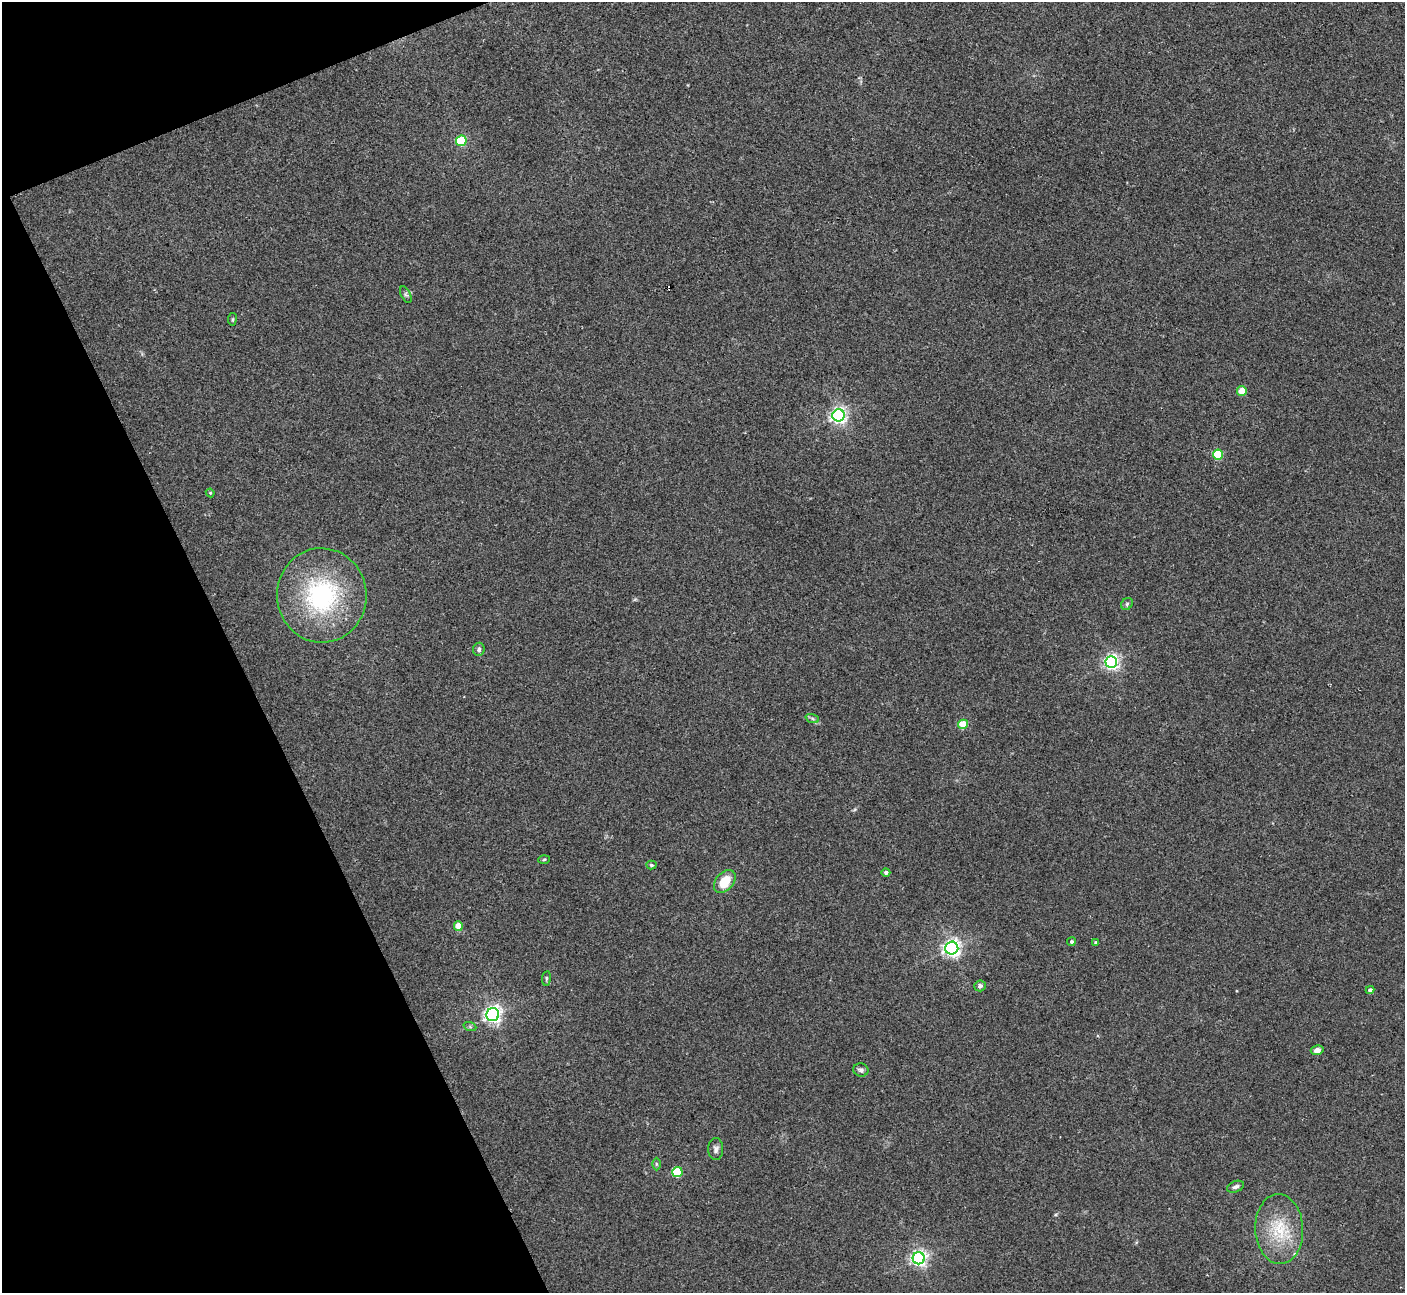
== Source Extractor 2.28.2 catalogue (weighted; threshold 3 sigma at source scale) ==
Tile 5 of 4 x 4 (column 1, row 2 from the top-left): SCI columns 43-1445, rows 2769-4059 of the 5684 x 5663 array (HDU 1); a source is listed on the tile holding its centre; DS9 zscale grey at full resolution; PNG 1407 x 1295 px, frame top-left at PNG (2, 2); each listed source drawn as its Kron ellipse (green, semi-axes under 4 px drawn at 4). Shown black and unused: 19% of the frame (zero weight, under 2 of 3 exposures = <1% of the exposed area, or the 3 px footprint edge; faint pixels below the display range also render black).
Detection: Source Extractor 2.28.2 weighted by HDU 2 'WHT'; one run over the whole footprint, this tile lists its part. Background 0.0444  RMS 0.0076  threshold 0.0341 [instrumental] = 3 sigma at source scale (4.5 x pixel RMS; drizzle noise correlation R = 1.50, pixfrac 1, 0.05/0.05 arcsec/px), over >= 5 px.
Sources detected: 36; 1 cosmic-ray / hot-pixel residue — neither listed nor drawn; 1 inside a brighter listed object's ellipse — not listed separately; the other 34 listed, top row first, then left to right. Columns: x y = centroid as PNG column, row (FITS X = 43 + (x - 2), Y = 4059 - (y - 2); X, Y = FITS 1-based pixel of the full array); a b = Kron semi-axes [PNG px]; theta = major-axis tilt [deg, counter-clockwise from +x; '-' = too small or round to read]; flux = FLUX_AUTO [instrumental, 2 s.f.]
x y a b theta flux
461 141 5 5 - 49
406 295 9 5 -63 1.6
232 319 6 3 82 0.94
1242 391 5 5 - 15
839 415 6 6 - 250
1218 454 5 5 - 42
210 493 4 4 - 0.68
322 595 47 44 -87 100
1127 604 6 5 - 1.2
479 649 7 5 84 2.1
1111 662 6 6 - 220
812 718 7 4 -19 1.4
963 724 5 4 - 20
544 859 6 4 3 0.98
651 865 5 4 - 1.1
886 872 4 4 - 2.1
725 881 13 8 50 18
458 926 4 4 - 14
1071 942 4 4 - 1.6
1096 942 3 3 - 1.4
952 948 6 6 - 300
546 978 7 3 82 1
980 986 6 5 - 2.2
1370 990 4 4 - 3
493 1015 6 6 - 300
470 1027 6 4 -19 1.1
1317 1050 6 5 - 4.2
861 1070 7 6 - 2.6
716 1149 11 7 -90 2.8
656 1164 6 4 -89 1.2
677 1172 5 5 - 38
1236 1187 9 5 22 2.2
1279 1229 35 24 -87 34
919 1258 6 6 - 220